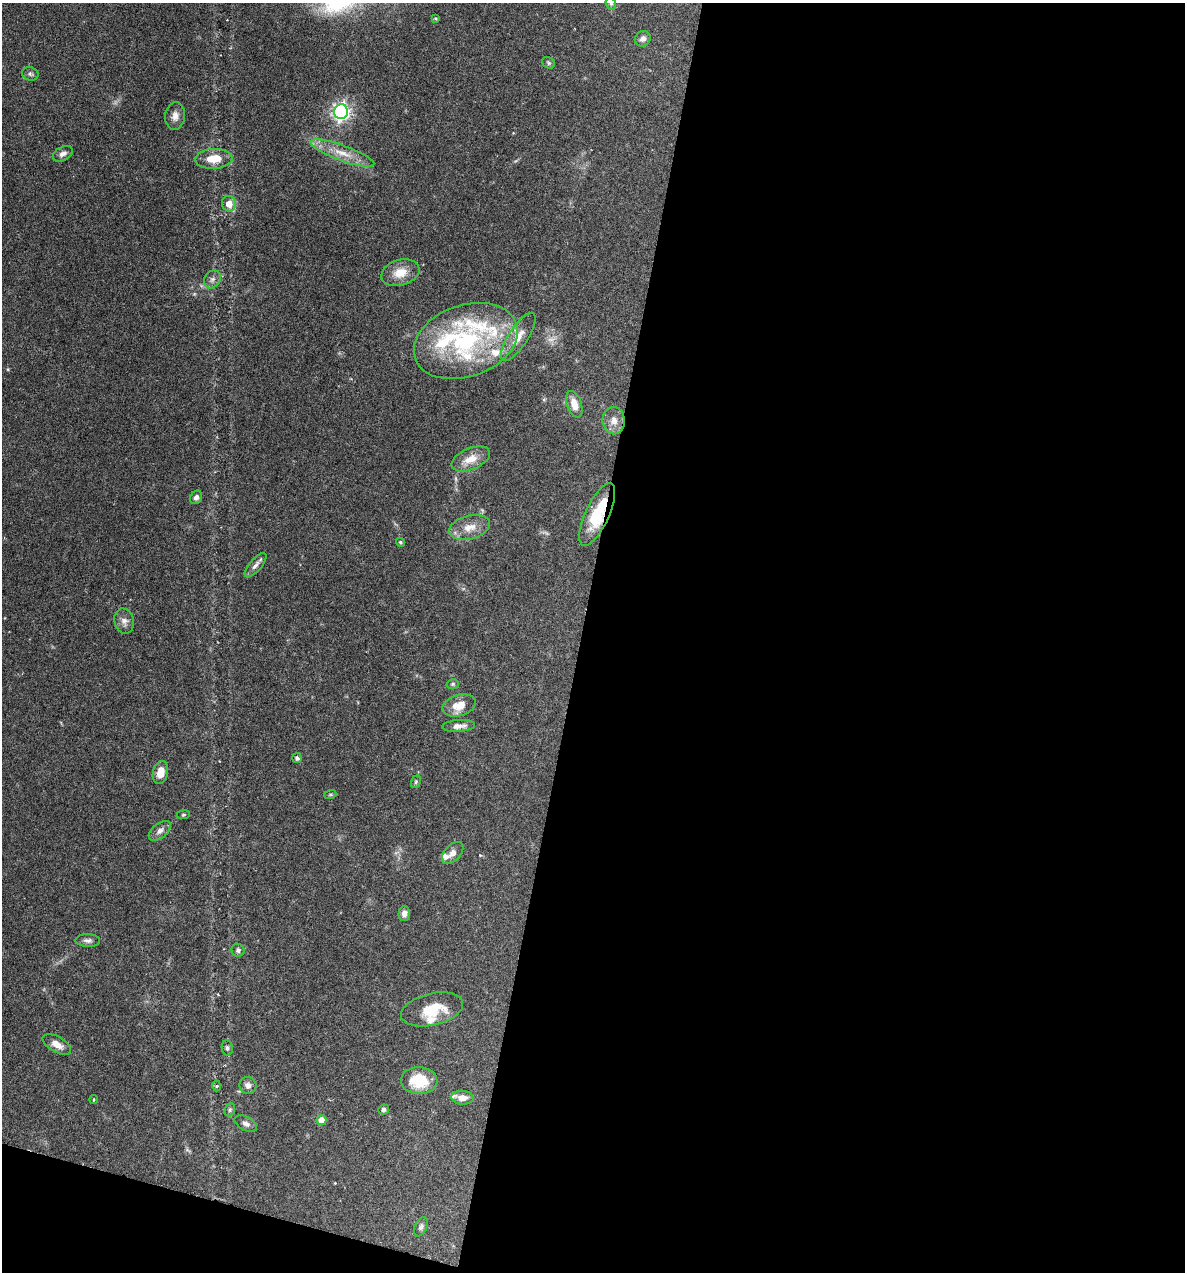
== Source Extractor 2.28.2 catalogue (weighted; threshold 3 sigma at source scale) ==
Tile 16 of 4 x 4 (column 4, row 4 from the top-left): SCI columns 3671-4853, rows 1-1270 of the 5097 x 5080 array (HDU 1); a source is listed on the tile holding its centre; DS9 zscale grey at full resolution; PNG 1187 x 1274 px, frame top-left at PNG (2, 3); each listed source drawn as its Kron ellipse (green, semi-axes under 4 px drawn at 4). Shown black and unused: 53% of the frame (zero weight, under 4 of 7 exposures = <1% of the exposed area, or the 3 px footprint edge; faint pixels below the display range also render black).
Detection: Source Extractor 2.28.2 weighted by HDU 2 'WHT'; one run over the whole footprint, this tile lists its part. Background 0.111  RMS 0.0036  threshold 0.0147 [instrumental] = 3 sigma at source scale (4.09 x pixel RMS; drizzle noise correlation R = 1.36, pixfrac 0.8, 0.05/0.05 arcsec/px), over >= 5 px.
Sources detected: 58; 1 too faint to see at this stretch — neither listed nor drawn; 7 inside a brighter listed object's ellipse — not listed separately; the other 50 listed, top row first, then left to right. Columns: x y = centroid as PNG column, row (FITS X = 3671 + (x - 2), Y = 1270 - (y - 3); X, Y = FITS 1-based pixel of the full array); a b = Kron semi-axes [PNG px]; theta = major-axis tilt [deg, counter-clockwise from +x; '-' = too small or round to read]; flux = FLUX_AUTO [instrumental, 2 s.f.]
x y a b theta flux
611 3 6 5 - 0.51
436 18 4 3 - 0.42
643 39 8 7 - 1.5
549 63 7 5 -37 0.58
30 74 8 6 -19 0.9
341 112 7 7 - 120
175 116 14 10 84 2.3
342 153 34 7 -20 6
63 154 11 6 29 1.5
214 159 18 10 3 6.5
229 204 8 7 - 3.7
400 273 19 13 16 5.5
212 279 9 7 52 1.4
518 337 28 9 57 5
466 341 54 36 19 47
574 404 14 7 -71 3.8
614 421 14 11 -89 3.3
471 459 20 10 22 4.7
196 497 7 5 59 1.2
597 514 34 12 65 15
470 527 21 12 14 4.7
400 542 4 3 - 0.46
255 565 15 6 49 1.6
124 621 13 9 -75 2.2
453 684 6 5 - 0.55
459 705 17 10 16 5.1
458 726 16 6 4 2.3
297 758 5 4 - 1
160 773 11 7 76 4
416 782 6 4 69 0.48
330 795 6 4 19 0.42
183 815 6 4 7 0.44
160 831 13 7 39 1.8
453 853 13 8 47 2
404 913 7 6 - 1.8
88 940 12 6 -2 1.3
238 950 6 6 - 0.92
432 1009 31 16 13 9.5
57 1044 16 7 -30 2.9
227 1048 7 5 -80 0.82
419 1080 18 13 -3 11
248 1085 9 8 - 1.6
217 1086 5 3 - 0.34
462 1098 11 7 -5 2.6
94 1099 4 2 - 0.31
384 1109 5 5 - 0.76
230 1110 7 5 69 0.64
321 1120 5 5 - 4.3
246 1124 12 6 -28 1.4
421 1227 10 6 65 0.99
Overlapping masked pixels (flux is a lower limit): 1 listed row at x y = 597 514
Isophote crosses this tile's border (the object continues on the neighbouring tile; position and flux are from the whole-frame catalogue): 1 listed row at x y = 611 3